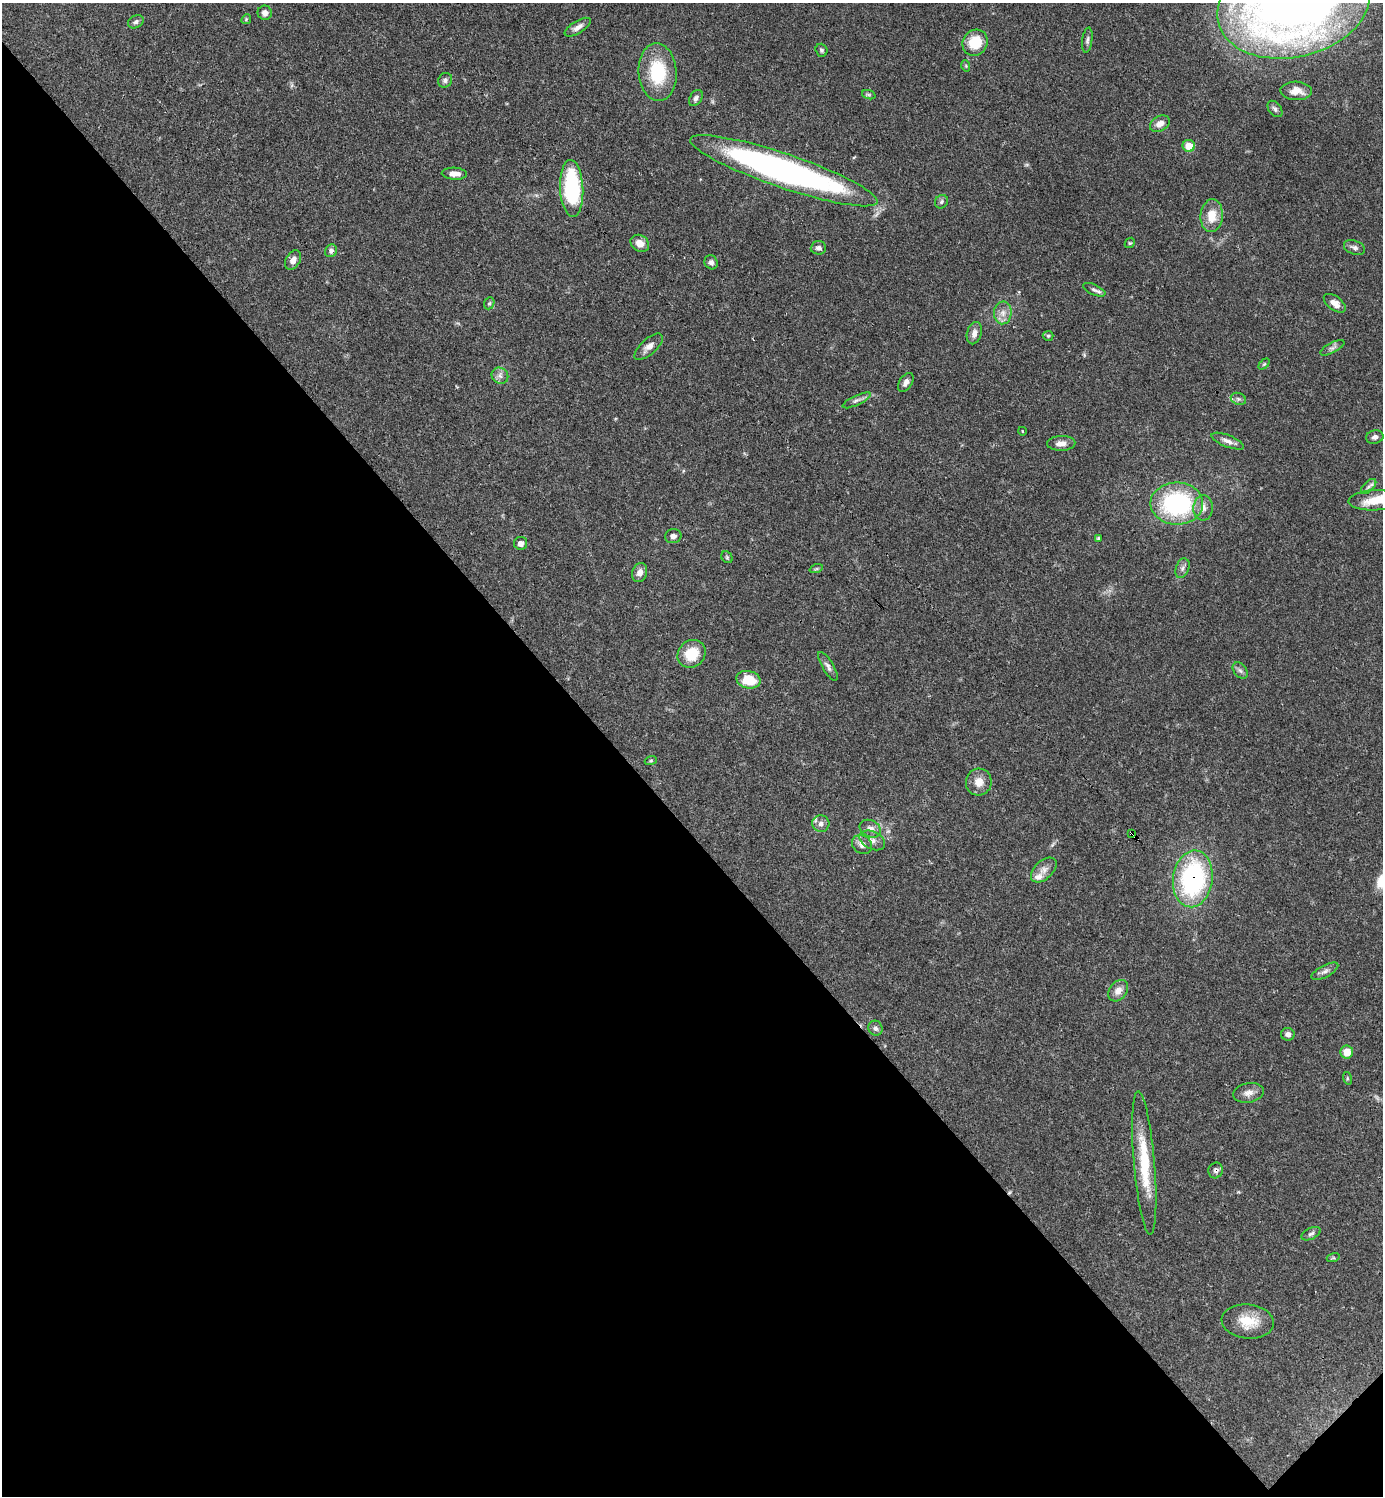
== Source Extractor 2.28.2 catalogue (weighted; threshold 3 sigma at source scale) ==
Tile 14 of 4 x 4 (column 2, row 4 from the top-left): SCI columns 1680-3060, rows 1-1494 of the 5981 x 5982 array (HDU 1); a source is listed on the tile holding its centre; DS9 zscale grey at full resolution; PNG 1385 x 1498 px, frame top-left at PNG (2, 3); each listed source drawn as its Kron ellipse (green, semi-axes under 4 px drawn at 4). Shown black and unused: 45% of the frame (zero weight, under 3 of 4 exposures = <1% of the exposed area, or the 3 px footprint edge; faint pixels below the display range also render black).
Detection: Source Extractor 2.28.2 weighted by HDU 2 'WHT'; one run over the whole footprint, this tile lists its part. Background 0.0392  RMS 0.0027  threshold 0.012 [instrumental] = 3 sigma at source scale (4.5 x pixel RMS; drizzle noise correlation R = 1.50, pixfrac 1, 0.05/0.05 arcsec/px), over >= 5 px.
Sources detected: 86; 2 cosmic-ray / hot-pixel residue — neither listed nor drawn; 2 inside a brighter listed object's ellipse — not listed separately; the other 82 listed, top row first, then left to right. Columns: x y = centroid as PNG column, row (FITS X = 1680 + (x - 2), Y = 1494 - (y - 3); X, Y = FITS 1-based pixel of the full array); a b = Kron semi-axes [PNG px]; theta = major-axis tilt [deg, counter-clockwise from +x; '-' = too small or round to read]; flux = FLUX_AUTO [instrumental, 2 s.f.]
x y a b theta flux
1293 5 77 52 13 280
265 13 7 7 - 1.3
246 19 5 4 - 0.31
136 22 8 6 30 0.76
578 27 15 6 32 1.5
1087 40 12 5 82 0.79
975 43 13 12 - 7.5
821 50 6 6 - 0.49
966 66 6 3 -72 0.29
658 72 29 19 -86 14
445 80 7 6 - 0.76
1296 91 16 9 -2 2.8
869 95 7 4 -19 0.48
696 98 9 6 57 0.78
1275 109 9 6 -51 0.79
1160 124 10 7 31 2
1189 146 6 6 - 4.7
784 171 99 17 -19 110
454 174 12 6 -3 2.2
572 189 28 11 -87 27
941 202 7 6 - 0.63
1212 216 16 11 85 4.7
640 243 10 8 -32 2.3
1130 243 5 4 - 0.35
1354 247 11 6 -20 0.95
818 248 7 6 - 0.91
331 251 6 6 - 0.76
293 260 10 7 58 1.6
711 262 7 6 - 0.84
1094 290 12 5 -24 0.89
489 303 6 5 - 0.48
1335 303 13 7 -37 2.2
1003 313 11 9 86 2
974 333 11 7 74 1.7
1048 336 5 5 - 0.4
649 347 18 7 42 1.9
1332 348 13 5 28 0.88
1264 364 6 4 44 0.33
500 376 8 8 - 1.1
906 382 10 6 56 1.2
1238 399 8 6 -21 0.71
857 400 15 5 25 1.1
1022 431 4 2 - 0.2
1375 437 9 6 12 1.1
1228 441 17 6 -22 1.5
1061 443 14 7 2 2
1369 486 10 5 45 0.84
1375 500 26 10 3 5.2
1177 504 26 21 0 34
1203 508 12 9 87 1.9
673 536 8 7 - 1.2
1098 538 4 3 - 0.29
521 543 6 6 - 1.3
727 557 6 5 - 0.43
1182 568 10 6 69 0.98
816 569 7 4 18 0.41
640 573 10 7 72 1.5
692 654 15 13 43 6.8
828 666 16 5 -59 1.1
1240 671 9 6 -48 0.85
748 680 12 8 -14 6.5
651 760 6 4 19 0.33
979 782 13 13 - 2.9
821 824 8 8 - 1.2
870 829 11 8 -28 1.8
1132 833 3 2 - 0.53
872 840 13 9 -26 1.7
862 844 11 9 -38 1.8
1044 870 15 9 43 2
1193 879 28 19 82 42
1325 971 15 6 27 1.2
1118 991 12 8 52 1.9
875 1028 8 7 - 0.84
1288 1034 7 6 - 0.96
1347 1052 6 6 - 3.8
1347 1078 6 4 -73 0.36
1248 1093 16 9 10 1.9
1144 1163 72 10 -85 14
1216 1170 8 7 - 0.95
1311 1234 10 5 24 0.77
1333 1258 6 4 17 0.36
1248 1321 26 17 -5 6.5
Overlapping masked pixels (flux is a lower limit): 4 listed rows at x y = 784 171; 1132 833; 1193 879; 1216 1170
Isophote crosses this tile's border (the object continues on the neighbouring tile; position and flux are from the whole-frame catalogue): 2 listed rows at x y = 1293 5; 1375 437